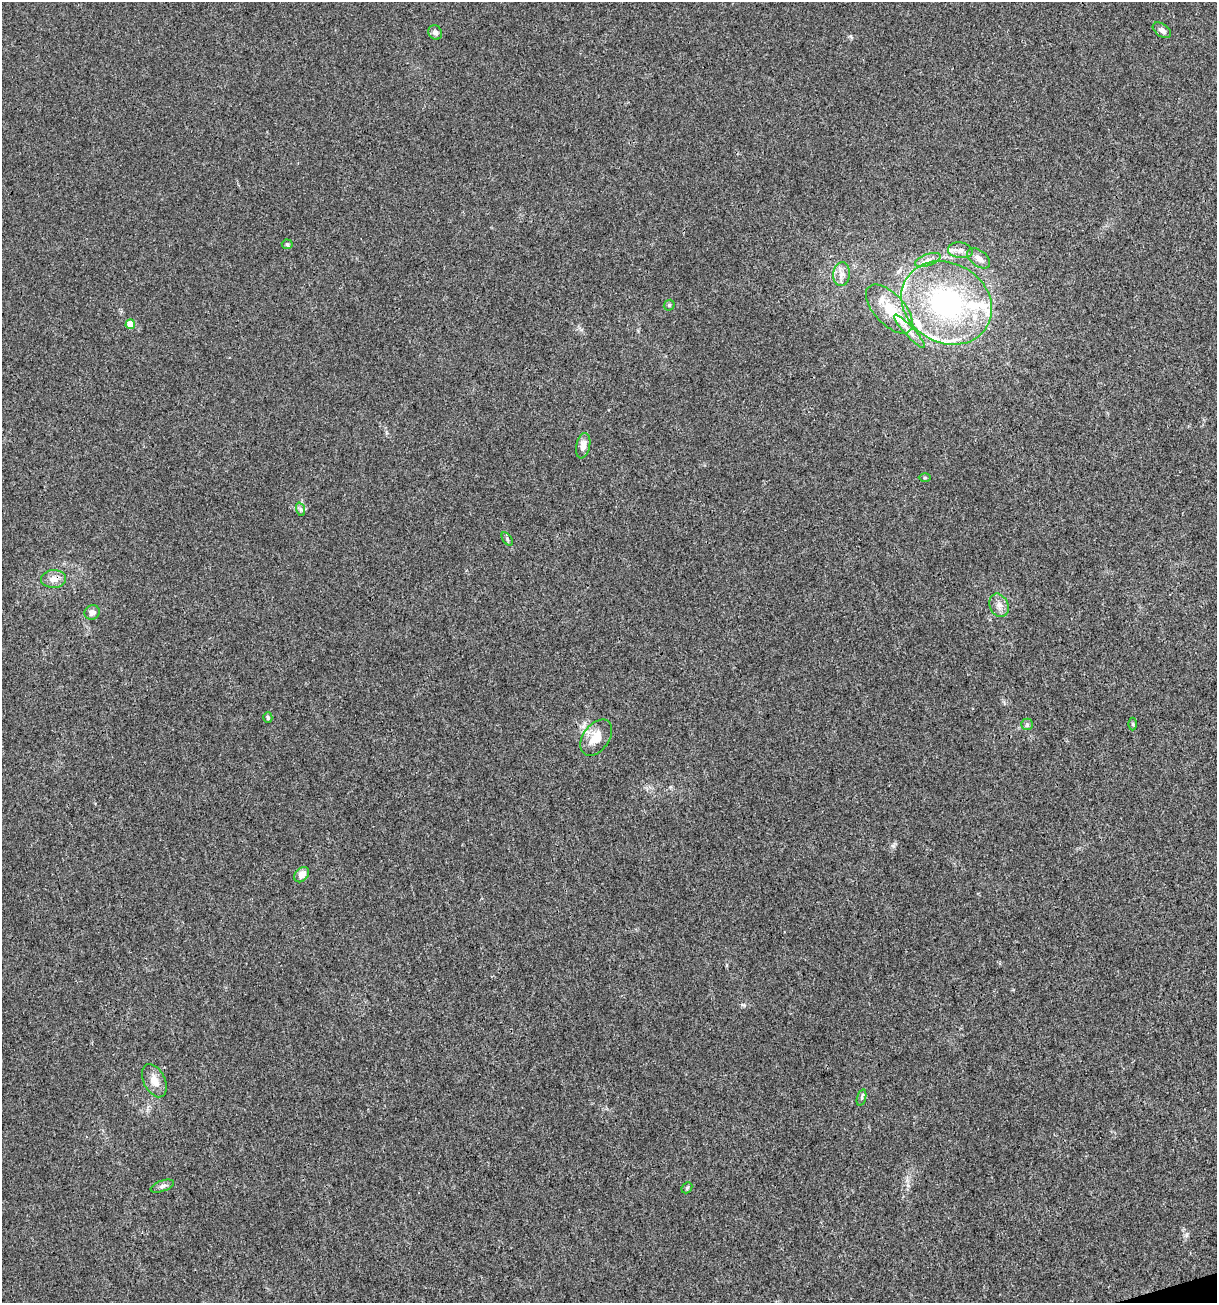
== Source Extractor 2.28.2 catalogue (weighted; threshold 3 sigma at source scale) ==
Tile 6 of 4 x 4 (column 2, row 2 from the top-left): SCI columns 1317-2531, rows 2604-3904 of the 5012 x 5207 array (HDU 1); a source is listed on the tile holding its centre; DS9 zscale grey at full resolution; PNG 1219 x 1305 px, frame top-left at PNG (2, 2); each listed source drawn as its Kron ellipse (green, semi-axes under 4 px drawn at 4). Shown black and unused: <1% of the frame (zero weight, under 3 of 4 exposures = <1% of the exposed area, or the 3 px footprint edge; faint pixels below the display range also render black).
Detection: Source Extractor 2.28.2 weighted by HDU 2 'WHT'; one run over the whole footprint, this tile lists its part. Background 0.00336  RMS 0.0026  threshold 0.0118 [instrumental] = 3 sigma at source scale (4.5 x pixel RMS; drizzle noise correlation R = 1.50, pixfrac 1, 0.0396/0.0396 arcsec/px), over >= 5 px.
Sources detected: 36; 8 inside a brighter listed object's ellipse — not listed separately; the other 28 listed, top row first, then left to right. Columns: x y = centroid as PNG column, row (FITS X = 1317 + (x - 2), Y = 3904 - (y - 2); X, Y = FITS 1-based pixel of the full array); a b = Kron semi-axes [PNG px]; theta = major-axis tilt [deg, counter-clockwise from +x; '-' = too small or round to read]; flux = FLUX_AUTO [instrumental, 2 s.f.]
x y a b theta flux
1162 30 10 6 -35 1
435 32 7 6 - 0.93
287 244 5 5 - 0.37
960 250 12 8 -8 1.4
979 258 13 8 -38 1.8
928 260 13 5 19 1.3
841 274 12 8 84 1.7
947 303 47 39 -31 49
669 305 6 5 - 0.39
889 309 30 15 -47 8.3
130 324 5 4 - 3.9
909 331 22 5 -47 2.2
583 446 13 7 78 1.8
925 477 6 4 0 0.35
300 509 7 4 -71 0.53
507 539 7 4 -55 0.44
54 579 12 9 2 2
999 605 12 9 -66 1.7
92 612 8 7 - 1.4
268 717 5 4 - 0.42
1027 724 6 5 - 0.48
1133 724 6 4 -90 0.38
596 738 20 13 53 4.7
302 875 8 6 46 2.2
154 1081 18 10 -64 3
862 1098 8 3 72 0.44
162 1186 12 5 19 0.88
687 1188 6 5 - 0.43
Overlapping masked pixels (flux is a lower limit): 1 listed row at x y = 54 579
Unlisted compact peaks at least as high as the median listed source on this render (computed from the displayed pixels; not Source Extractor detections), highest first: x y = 1186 1235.